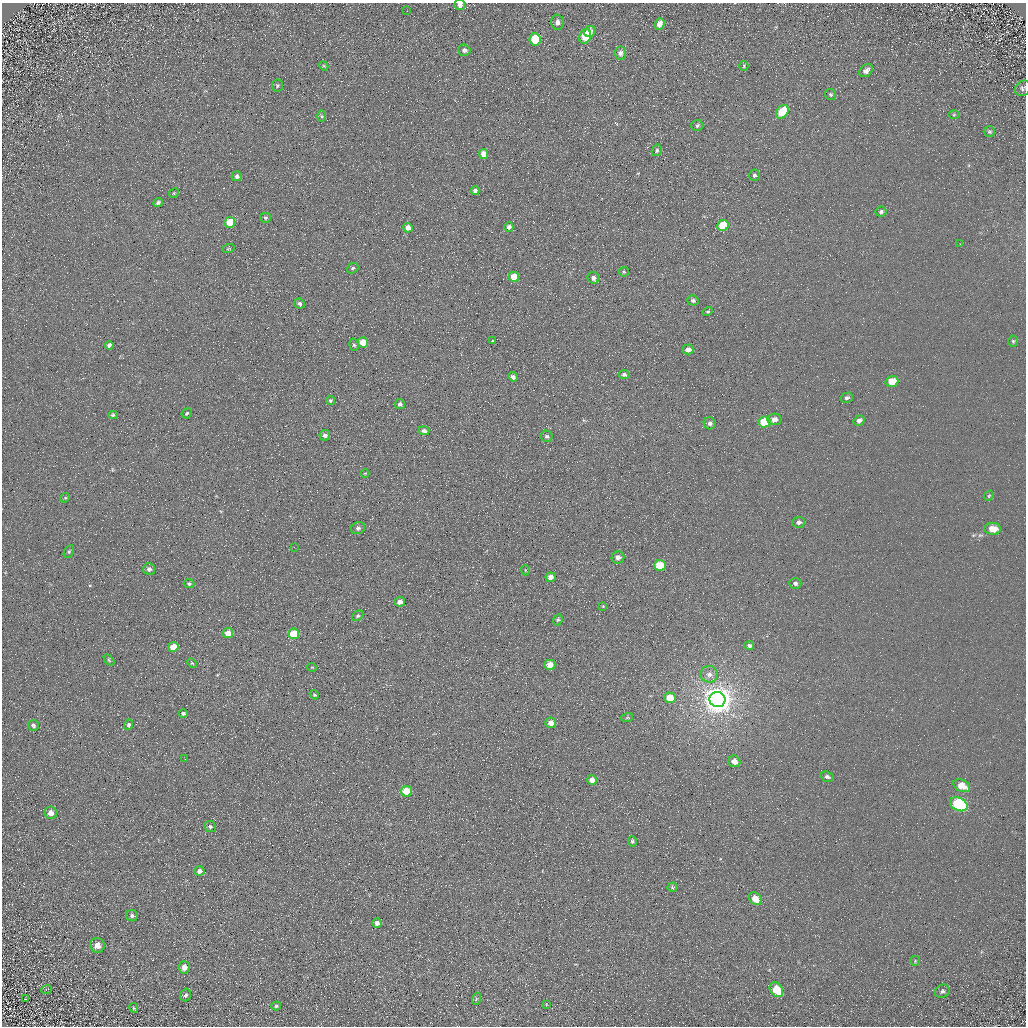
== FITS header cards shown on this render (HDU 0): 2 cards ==
NAXIS1  =                 1024 / Required FITS header
NAXIS2  =                 1024 / Required FITS header

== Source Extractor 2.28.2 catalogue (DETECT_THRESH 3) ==
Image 1024 x 1024 px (HDU 0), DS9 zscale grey, 1 PNG px = 1 image px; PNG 1028 x 1028 px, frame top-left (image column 1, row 1024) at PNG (2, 3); each listed source drawn as its Kron ellipse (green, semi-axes under 4 px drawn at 4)
Background 5.33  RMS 7.8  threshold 23.4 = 3 sigma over >= 5 px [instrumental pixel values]
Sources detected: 126; all 126 listed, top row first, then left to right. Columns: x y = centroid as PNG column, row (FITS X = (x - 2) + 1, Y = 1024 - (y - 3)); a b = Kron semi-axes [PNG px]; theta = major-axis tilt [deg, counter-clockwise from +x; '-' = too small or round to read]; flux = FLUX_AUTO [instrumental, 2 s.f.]
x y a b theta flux
460 5 5 5 - 2600
407 11 3 2 - 630
557 22 7 6 - 2400
659 24 6 5 - 4500
590 31 6 5 - 2900
585 36 7 5 70 16000
535 39 6 5 - 20000
464 50 6 5 - 2100
620 53 6 6 - 2200
324 66 5 3 - 540
744 66 5 4 - 650
866 71 8 5 39 2600
277 86 6 6 - 820
1023 88 8 7 - 1400
830 94 6 5 - 870
782 112 7 5 52 17000
954 115 5 3 - 580
321 116 5 4 - 710
697 125 6 5 - 1300
989 132 5 5 - 860
657 150 6 5 - 960
484 154 5 4 - 4900
754 175 6 5 - 1300
237 176 5 5 - 1300
475 191 4 4 - 2600
174 193 5 4 - 530
158 203 5 4 - 1200
881 212 5 5 - 1200
265 218 5 5 - 870
230 222 5 5 - 11000
723 225 5 5 - 17000
509 227 5 4 - 2300
408 228 5 4 - 3900
960 244 2 2 - 270
228 249 6 4 19 590
353 268 6 5 - 880
624 272 5 5 - 740
514 277 5 5 - 11000
593 278 6 6 - 2000
693 300 6 5 - 1200
299 304 5 5 - 1700
708 312 5 4 - 780
493 341 4 3 - 570
1013 341 5 4 - 840
363 342 5 5 - 7600
109 345 4 4 - 1800
354 345 6 4 -73 890
688 350 5 5 - 3200
624 375 5 4 - 1300
513 377 5 4 - 1600
892 381 6 5 - 11000
847 398 6 5 - 1300
330 400 5 4 - 930
400 404 5 5 - 1300
187 413 5 4 - 870
113 415 5 4 - 740
774 419 7 5 9 3200
859 421 6 4 35 1900
765 422 6 5 - 21000
710 423 6 6 - 1700
424 431 5 4 - 1500
325 435 5 5 - 1700
547 436 6 5 - 1200
365 473 4 3 - 370
989 496 5 4 - 690
65 498 5 4 - 650
799 522 6 5 - 1700
358 528 7 6 - 1200
993 529 8 5 -1 6600
294 547 2 2 - 2600
69 552 7 4 63 860
618 557 6 6 - 2200
660 565 6 5 - 18000
149 569 6 6 - 1800
525 570 5 3 - 400
551 577 5 4 - 3000
795 583 6 5 - 1600
189 584 5 4 - 840
400 602 5 4 - 2600
603 606 4 3 - 460
358 616 6 4 39 900
558 620 6 4 67 860
228 633 5 5 - 5200
294 634 5 5 - 15000
749 646 5 4 - 1300
173 647 5 5 - 7700
109 660 6 4 -46 690
192 663 5 3 - 500
550 665 5 5 - 5700
312 667 5 3 - 420
709 674 8 8 - 2800
314 695 5 4 - 710
670 698 5 5 - 11000
717 700 8 7 - 850000
183 713 4 4 - 1200
627 718 6 4 19 700
551 723 5 5 - 3700
33 725 6 5 - 1100
129 725 5 4 - 1100
185 759 2 2 - 250
734 761 6 6 - 4000
827 777 7 5 -17 1300
592 780 5 4 - 4800
962 786 9 6 -26 7300
406 791 5 5 - 13000
959 804 9 6 -27 59000
51 813 6 6 - 3600
210 826 6 5 - 1000
632 841 5 4 - 970
199 871 5 4 - 2200
672 887 5 4 - 630
755 899 7 5 -44 7100
132 916 6 5 - 1200
377 923 5 4 - 2300
97 945 7 7 - 3800
915 961 5 5 - 720
184 967 6 5 - 3400
46 989 5 2 - 340
776 990 8 6 -56 12000
942 991 8 6 34 1400
186 995 6 5 - 1300
26 999 3 2 - 340
476 999 6 4 73 740
546 1004 4 2 - 300
276 1006 5 4 - 890
134 1008 5 3 - 640
At the frame edge (FLAGS 8, measured only in part): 2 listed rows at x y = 460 5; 1023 88